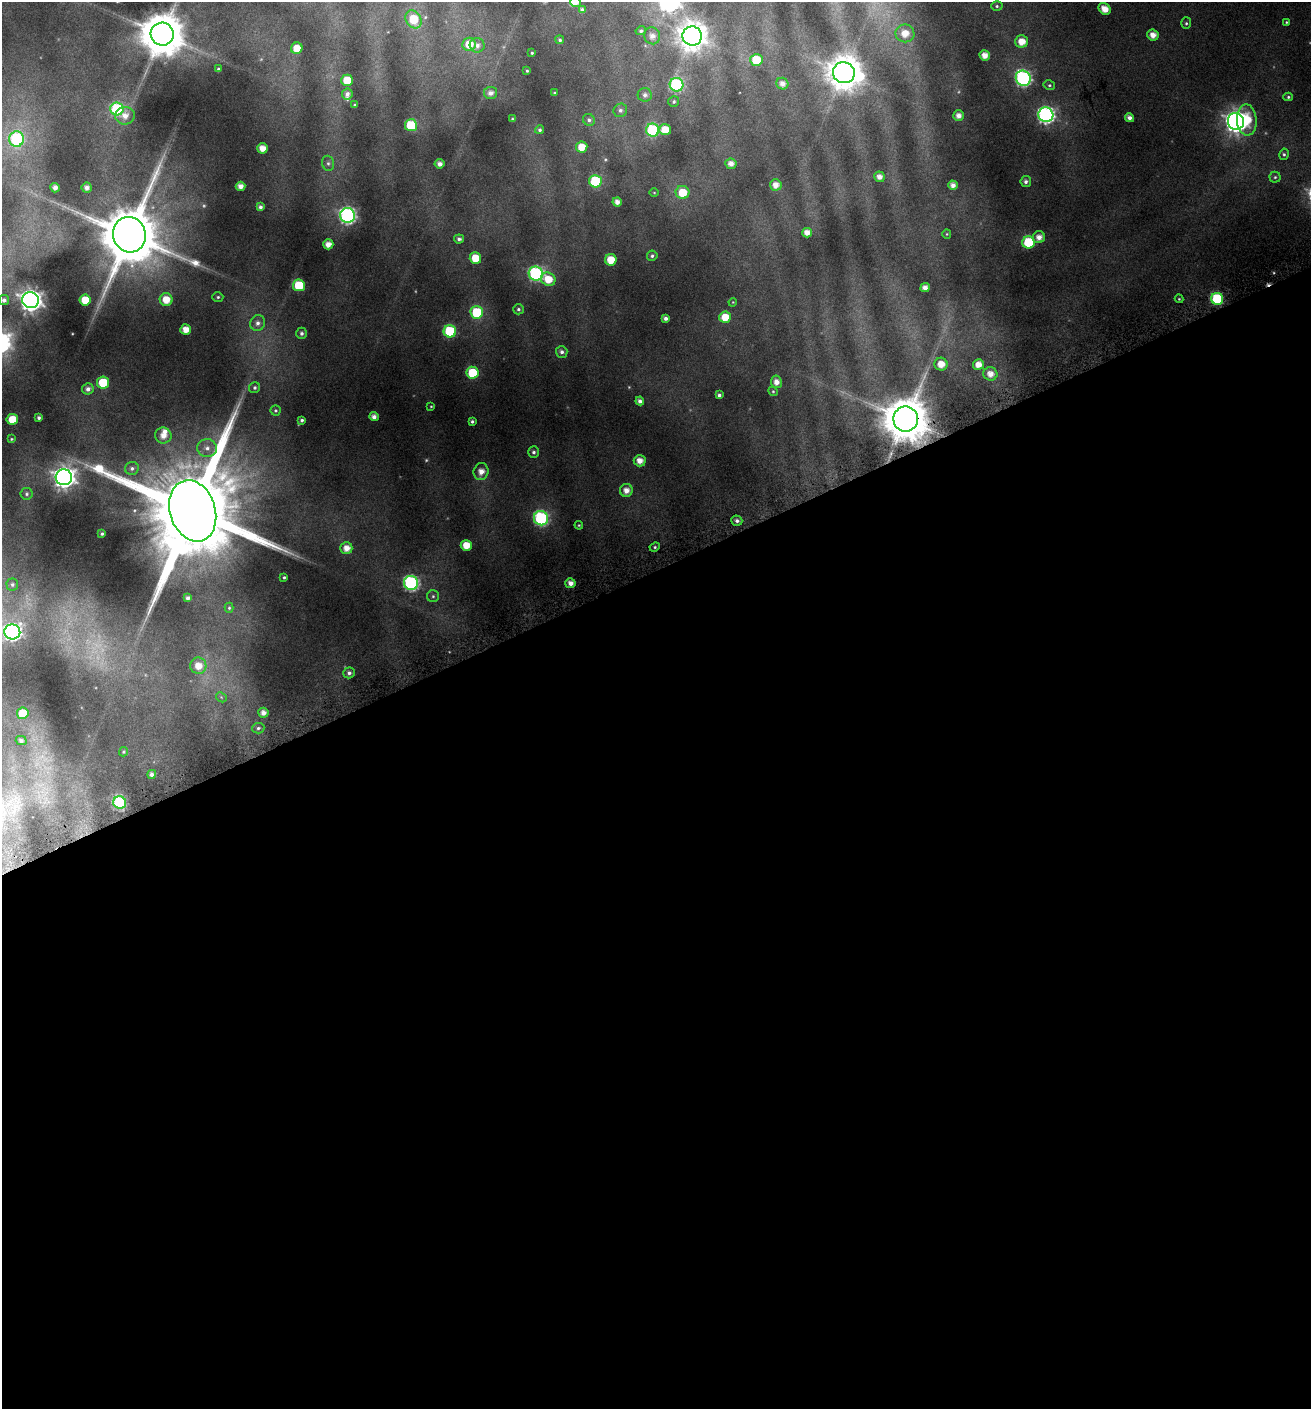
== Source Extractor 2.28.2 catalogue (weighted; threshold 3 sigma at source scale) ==
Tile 15 of 4 x 4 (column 3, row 4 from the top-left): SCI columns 2781-4089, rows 4-1410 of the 5492 x 5671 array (HDU 1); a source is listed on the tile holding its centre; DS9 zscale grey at full resolution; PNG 1313 x 1411 px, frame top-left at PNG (2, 2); each listed source drawn as its Kron ellipse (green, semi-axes under 4 px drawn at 4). Shown black and unused: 60% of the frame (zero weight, under 4 of 8 exposures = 2% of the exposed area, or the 3 px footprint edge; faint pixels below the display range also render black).
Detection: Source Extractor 2.28.2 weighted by HDU 2 'WHT'; one run over the whole footprint, this tile lists its part. Background 0.0951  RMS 0.0097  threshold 0.0395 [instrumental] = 3 sigma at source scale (4.09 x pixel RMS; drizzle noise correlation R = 1.36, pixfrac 0.8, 0.0396/0.0396 arcsec/px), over >= 5 px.
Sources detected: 167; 6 too faint to see at this stretch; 1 cosmic-ray / hot-pixel residue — neither listed nor drawn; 3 inside a brighter listed object's ellipse — not listed separately; the other 157 listed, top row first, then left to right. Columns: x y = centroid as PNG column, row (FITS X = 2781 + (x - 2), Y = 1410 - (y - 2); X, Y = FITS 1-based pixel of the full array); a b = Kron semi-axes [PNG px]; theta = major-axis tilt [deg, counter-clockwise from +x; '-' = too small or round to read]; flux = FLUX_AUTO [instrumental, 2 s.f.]
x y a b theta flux
575 2 5 5 - 8.4
997 6 5 5 - 1.6
1105 9 6 5 - 11
582 10 4 4 - 2.6
414 19 9 7 -58 25
1286 22 4 3 - 0.92
1186 23 6 5 - 1.7
641 31 5 4 - 1.9
905 33 9 9 - 13
162 34 11 11 - 3800
1153 35 6 5 - 8.2
652 36 8 8 - 6
692 36 10 9 - 1300
560 40 4 4 - 1.5
1022 41 6 6 - 12
469 44 7 6 - 14
477 45 7 7 - 4.2
297 48 6 5 - 15
532 53 3 2 - 0.92
985 55 5 5 - 8.9
756 60 6 6 - 25
218 69 3 3 - 1.2
527 71 3 3 - 1
844 73 11 10 - 1900
1023 78 8 7 - 210
347 80 6 6 - 26
782 84 6 5 - 5.4
677 85 7 6 - 100
1049 85 6 4 -12 1.5
490 93 6 6 - 5
554 93 3 2 - 0.95
347 94 5 5 - 3.4
645 95 7 7 - 3.3
1288 97 5 4 - 1.3
674 101 5 5 - 1.8
354 105 3 3 - 0.84
117 109 6 6 - 87
620 110 7 6 - 2.7
1046 115 7 7 - 280
125 116 10 9 - 7
959 116 5 5 - 5.9
1129 118 4 4 - 4.1
512 119 4 3 - 1
589 120 6 5 - 2.3
1247 120 15 10 -86 26
1236 121 8 8 - 650
411 125 6 6 - 46
540 130 4 4 - 1.8
653 130 6 6 - 74
665 130 6 5 - 13
17 139 8 7 - 100
582 147 5 5 - 13
262 148 5 5 - 9.7
1284 154 6 4 79 1.7
328 163 7 6 - 2.3
439 164 5 4 - 4.7
731 164 5 5 - 6
879 177 5 5 - 6.4
1275 177 5 5 - 1.6
595 181 6 6 - 56
1026 181 5 5 - 2.9
776 185 6 5 - 7.3
953 185 5 4 - 5.4
240 186 5 4 - 6.1
55 188 5 5 - 5.1
87 188 5 5 - 4.6
654 192 5 3 - 0.76
682 192 7 6 - 20
617 202 4 4 - 5.7
260 207 4 4 - 2.7
347 215 7 7 - 250
807 233 5 5 - 7.6
947 234 5 4 - 0.94
129 235 18 16 -75 8100
1039 237 6 6 - 6.8
459 239 5 4 - 2.3
1029 242 6 6 - 55
328 244 5 5 - 7.9
652 256 5 5 - 1.9
475 258 6 5 - 21
611 260 6 6 - 17
536 273 7 7 - 160
548 279 7 6 - 17
299 285 6 6 - 41
925 288 5 4 - 5.9
218 297 5 4 - 1.5
166 299 6 6 - 14
1179 299 4 4 - 0.93
1217 299 6 6 - 71
4 300 5 5 - 3.3
30 300 8 8 - 650
85 300 6 5 - 17
733 302 4 3 - 0.7
518 309 5 5 - 1.9
477 312 6 6 - 48
725 317 6 5 - 16
666 318 4 4 - 3.1
258 323 8 7 - 4.4
186 330 5 5 - 10
450 331 6 6 - 69
301 333 6 5 - 2.4
562 352 6 5 - 2.9
941 364 6 6 - 12
978 365 5 5 - 9.1
472 373 6 6 - 37
990 374 7 6 - 8.1
103 382 6 6 - 32
776 382 6 5 - 6.2
255 388 6 5 - 2
88 389 6 5 - 4
773 391 5 4 - 1.2
719 395 4 4 - 2.2
640 401 4 4 - 3.3
431 406 4 3 - 0.8
275 410 5 5 - 1.4
374 417 4 4 - 4.5
39 418 3 3 - 1.7
12 419 6 5 - 19
906 419 12 12 - 3700
302 420 4 3 - 1.9
472 421 4 3 - 1.7
163 436 8 8 - 8.5
11 439 3 2 - 0.72
207 448 10 9 - 6.8
534 452 5 5 - 2.2
640 461 6 5 - 8.6
132 468 7 6 - 2.6
481 472 8 7 - 8.2
64 477 8 8 - 670
626 490 6 6 - 7.7
27 494 6 6 - 1.8
193 511 31 22 -72 27000
541 518 7 7 - 140
737 521 5 5 - 3.2
579 525 4 4 - 0.91
102 534 3 3 - 1.2
466 545 5 5 - 15
655 547 5 4 - 1.5
346 548 6 6 - 8.8
284 577 3 3 - 1.1
411 583 7 7 - 190
570 583 5 5 - 5.9
12 585 6 6 - 2.1
433 596 6 6 - 1.9
188 598 4 4 - 2.7
229 608 5 4 - 1.1
12 632 8 7 - 310
198 666 8 8 - 11
349 673 5 5 - 2.7
221 697 6 4 -46 1.2
23 713 6 5 - 22
263 713 5 5 - 5.6
258 728 6 5 - 2.1
21 741 5 4 - 2.3
124 752 5 4 - 1.1
152 774 4 4 - 3.3
120 803 6 6 - 110
Overlapping masked pixels (flux is a lower limit): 1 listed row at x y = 906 419
Isophote crosses this tile's border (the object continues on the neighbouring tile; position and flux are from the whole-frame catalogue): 3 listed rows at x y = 575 2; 162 34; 12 632